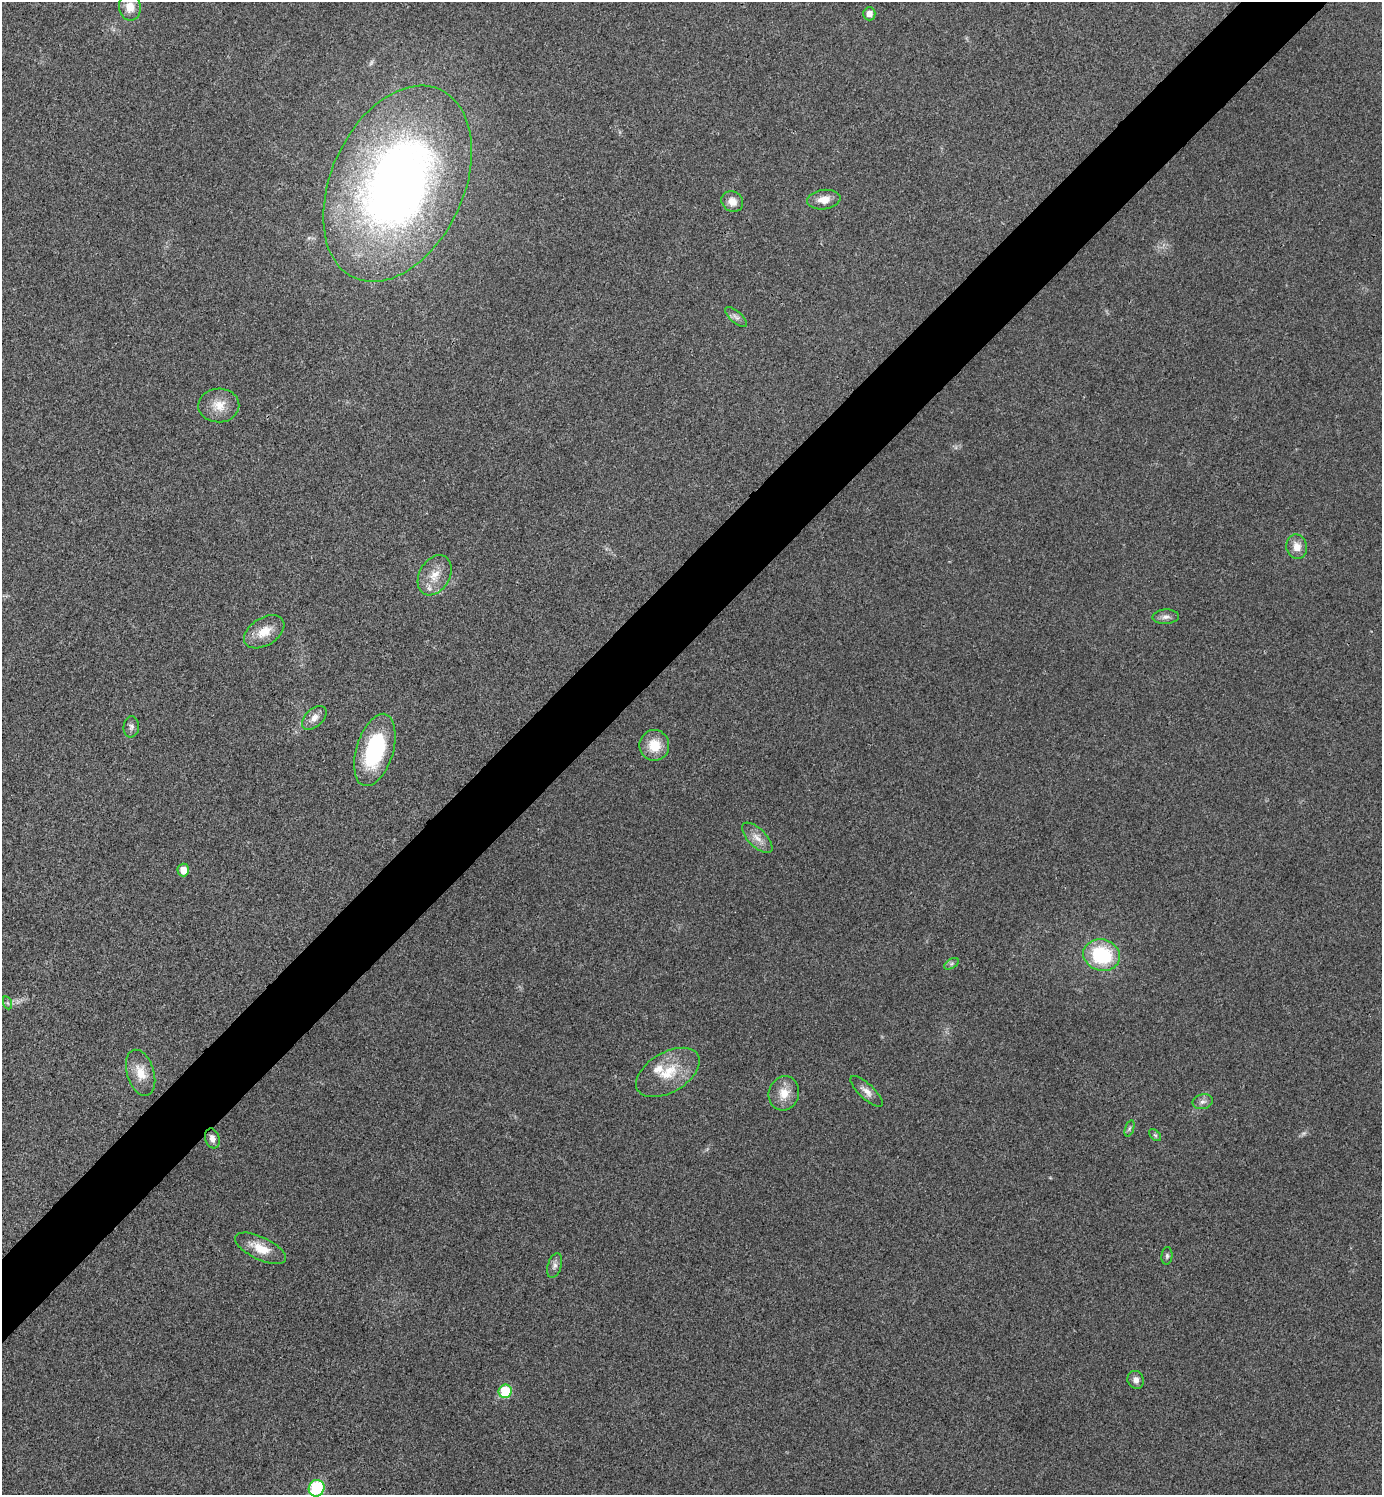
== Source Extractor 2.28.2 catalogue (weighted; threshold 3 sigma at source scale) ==
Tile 10 of 4 x 4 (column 2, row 3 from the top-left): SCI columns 1682-3061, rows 1497-2989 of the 5980 x 5981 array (HDU 1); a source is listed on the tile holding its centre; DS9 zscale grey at full resolution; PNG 1384 x 1497 px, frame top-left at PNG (2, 2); each listed source drawn as its Kron ellipse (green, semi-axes under 4 px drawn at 4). Shown black and unused: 5% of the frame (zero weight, under 3 of 4 exposures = <1% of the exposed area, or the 3 px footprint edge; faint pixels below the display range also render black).
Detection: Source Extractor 2.28.2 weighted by HDU 2 'WHT'; one run over the whole footprint, this tile lists its part. Background 0.0281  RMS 0.0053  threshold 0.024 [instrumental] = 3 sigma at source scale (4.5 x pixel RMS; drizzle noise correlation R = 1.50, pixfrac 1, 0.05/0.05 arcsec/px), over >= 5 px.
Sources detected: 36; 1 too faint to see at this stretch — neither listed nor drawn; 1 inside a brighter listed object's ellipse — not listed separately; the other 34 listed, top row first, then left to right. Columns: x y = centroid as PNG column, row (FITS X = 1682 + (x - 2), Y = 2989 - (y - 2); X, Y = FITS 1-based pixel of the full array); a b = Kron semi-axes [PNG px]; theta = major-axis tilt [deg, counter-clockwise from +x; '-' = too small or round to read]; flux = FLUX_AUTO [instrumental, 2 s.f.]
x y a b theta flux
130 7 13 10 -84 7
869 14 6 6 - 3.9
397 184 103 66 65 400
824 200 17 9 8 5.8
732 201 11 10 - 5.1
736 317 14 5 -40 2.2
219 405 20 17 1 8.8
1297 547 12 10 -76 5.6
435 575 21 15 60 9.8
1166 617 13 7 3 2.6
264 632 22 13 32 9.5
314 718 15 8 42 4
131 727 10 8 84 2
654 745 15 15 - 12
375 750 37 18 73 50
757 838 19 9 -45 5.4
183 870 6 6 - 5.6
1102 955 18 15 -17 38
951 964 8 4 31 1.3
8 1003 7 4 -70 0.93
668 1072 35 20 31 19
141 1073 24 13 -73 10
866 1091 21 7 -43 4.1
784 1093 17 15 74 8.5
1203 1102 10 7 13 2.3
1129 1128 8 3 71 1
1155 1135 7 4 -44 0.97
212 1138 10 7 -72 2.9
260 1248 28 11 -26 11
1167 1256 9 5 84 1.2
555 1265 13 7 72 2.5
1136 1380 9 8 - 2.8
505 1391 7 6 - 23
317 1488 8 7 - 41
Isophote crosses this tile's border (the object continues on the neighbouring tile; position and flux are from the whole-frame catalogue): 1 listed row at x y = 317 1488